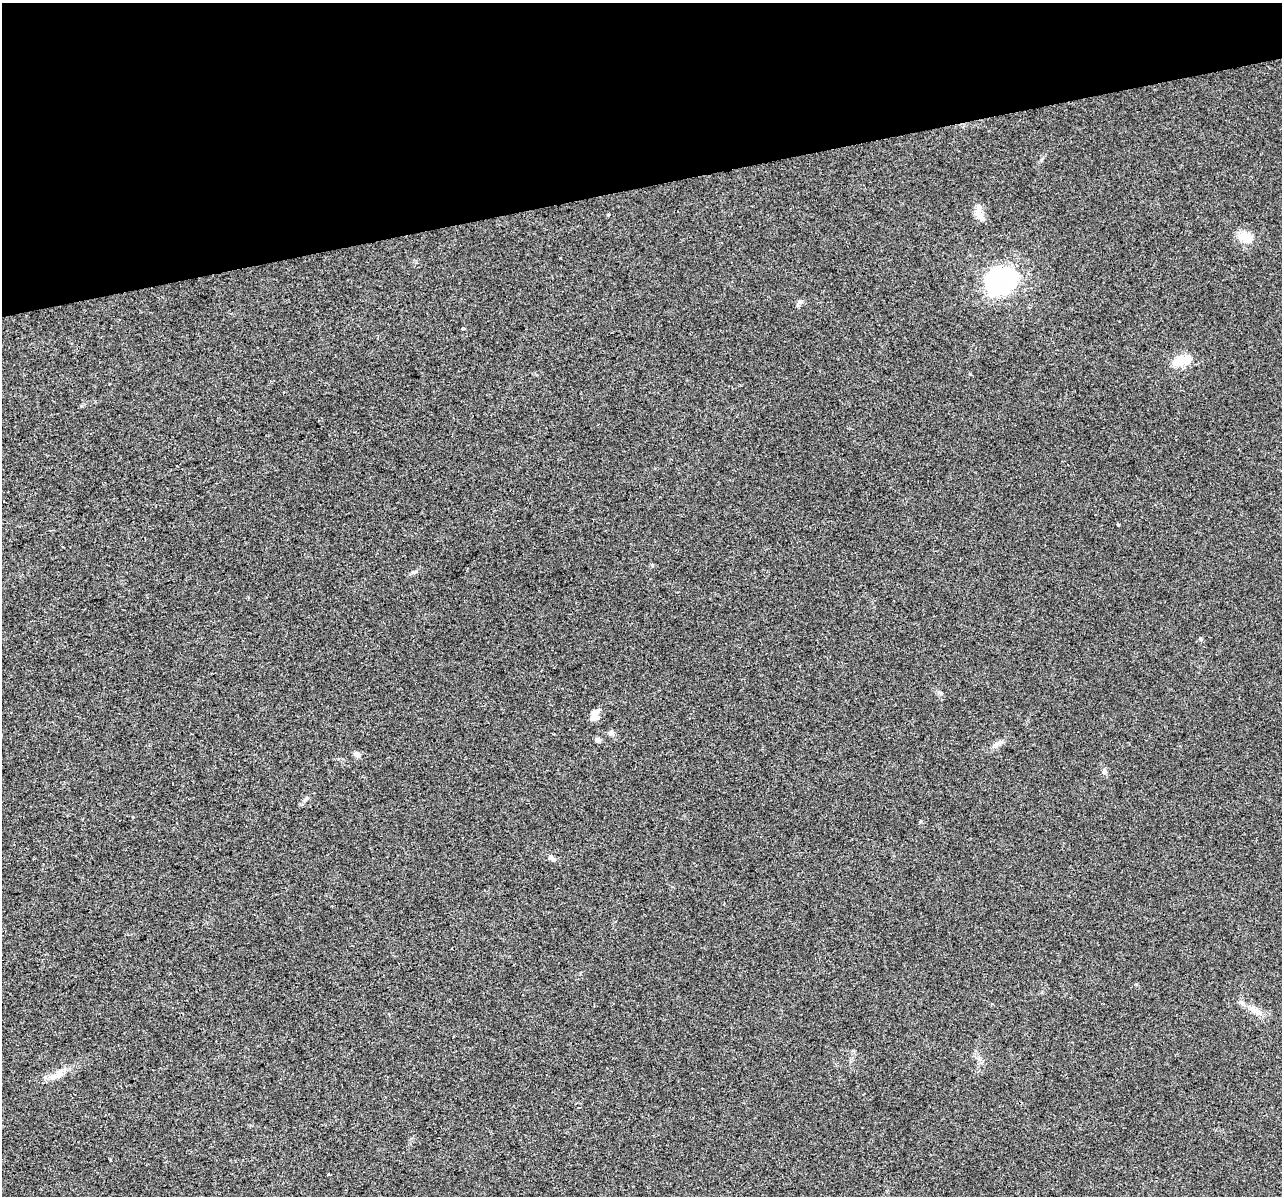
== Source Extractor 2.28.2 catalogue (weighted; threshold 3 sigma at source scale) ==
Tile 3 of 4 x 4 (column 3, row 1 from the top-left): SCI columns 2559-3838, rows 3675-4868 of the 5117 x 4912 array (HDU 1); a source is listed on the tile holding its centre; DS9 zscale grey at full resolution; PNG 1284 x 1198 px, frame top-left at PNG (2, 3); no overlay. Shown black and unused: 15% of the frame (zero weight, under 2 of 3 exposures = <1% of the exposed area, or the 3 px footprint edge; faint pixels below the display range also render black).
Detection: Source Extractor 2.28.2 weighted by HDU 2 'WHT'; one run over the whole footprint, this tile lists its part. Background 0.0308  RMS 0.0062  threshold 0.028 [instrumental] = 3 sigma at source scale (4.5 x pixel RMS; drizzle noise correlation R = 1.50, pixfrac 1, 0.0396/0.0396 arcsec/px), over >= 5 px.
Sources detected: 20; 1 inside a brighter object's white glare — not listed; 1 inside a brighter listed object's ellipse — not listed separately; the other 18 listed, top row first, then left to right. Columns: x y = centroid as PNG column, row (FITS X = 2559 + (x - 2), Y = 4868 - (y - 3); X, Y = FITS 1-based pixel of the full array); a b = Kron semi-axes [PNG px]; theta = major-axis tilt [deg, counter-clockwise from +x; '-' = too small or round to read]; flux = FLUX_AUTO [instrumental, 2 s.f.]
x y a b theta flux
979 215 19 9 -64 5.3
1245 237 21 14 -26 8.2
1002 280 38 28 29 73
800 302 8 7 - 1.9
463 329 4 3 - 0.65
1178 362 17 11 20 10
1118 524 3 3 - 0.61
595 717 15 9 61 5.1
611 733 8 7 - 1.8
598 740 6 6 - 1.8
996 745 12 7 43 3
357 754 8 7 - 2.3
1104 771 8 7 - 1.7
920 822 4 4 - 0.95
552 858 12 6 -37 2.4
1255 1010 20 6 -35 5.4
53 1076 19 7 11 5.7
329 1174 3 2 - 0.92
Unlisted compact peaks at least as high as the median listed source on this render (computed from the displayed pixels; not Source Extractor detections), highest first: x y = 414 572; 1200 639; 941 693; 970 374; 1041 160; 652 565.